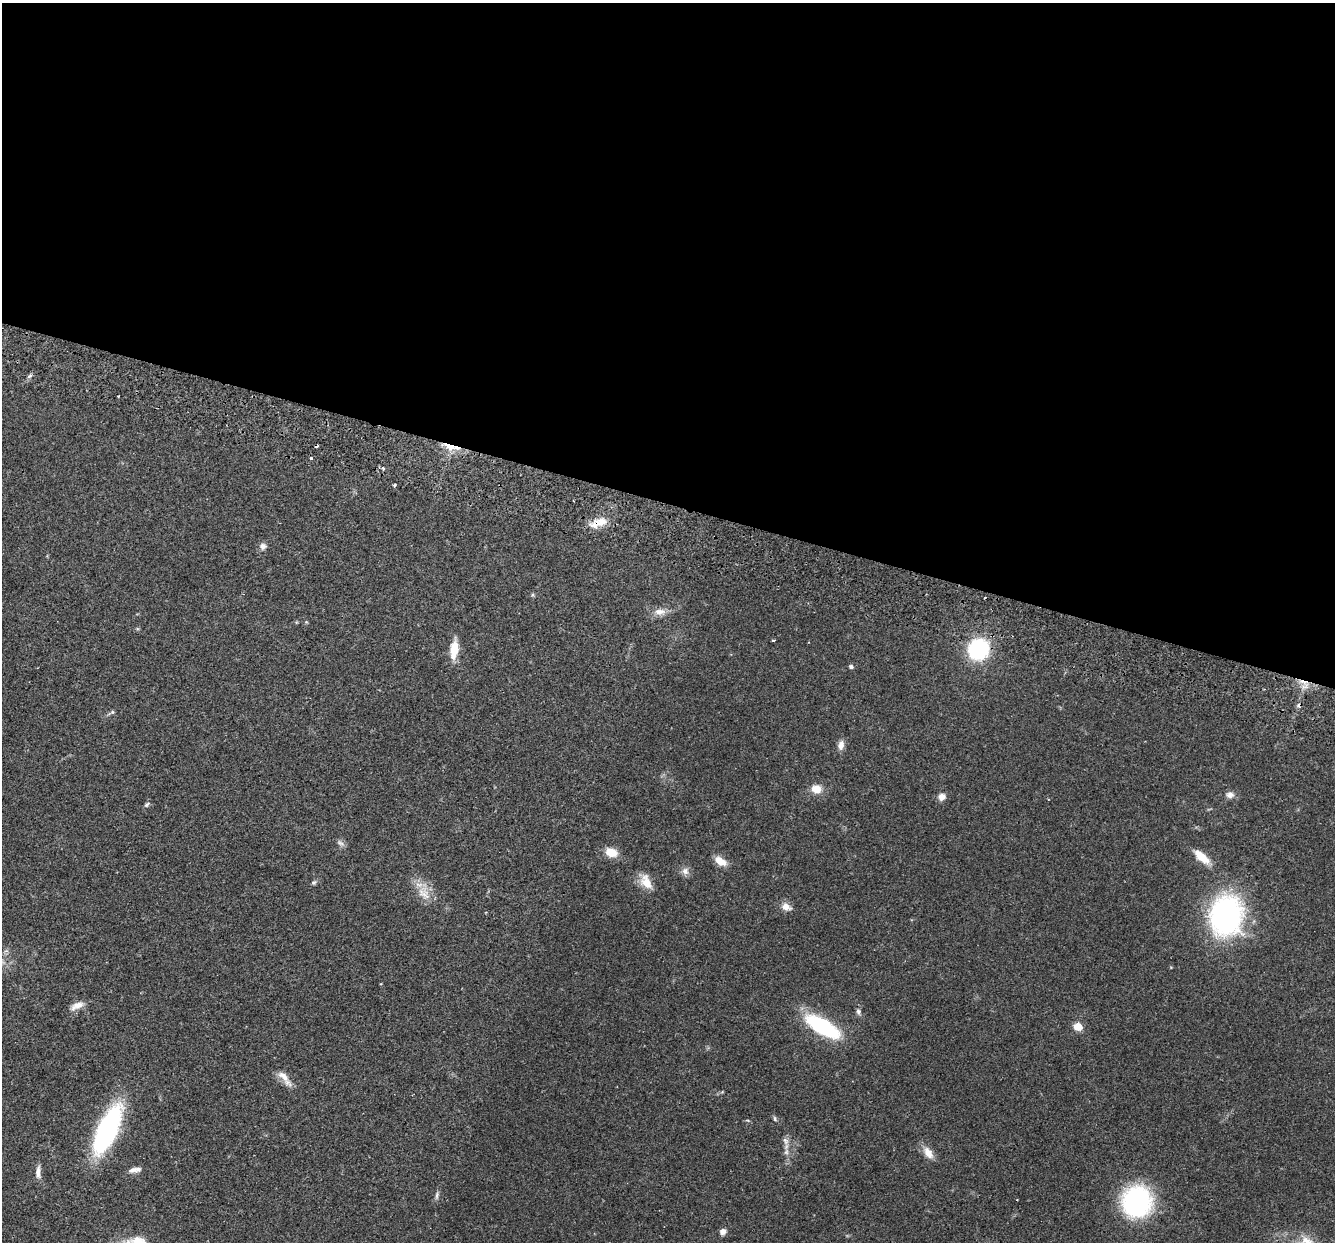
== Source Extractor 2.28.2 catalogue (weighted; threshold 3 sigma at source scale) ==
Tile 3 of 4 x 4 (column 3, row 1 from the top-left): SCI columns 2690-4022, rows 3910-5149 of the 5382 x 5466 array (HDU 1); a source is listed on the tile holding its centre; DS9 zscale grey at full resolution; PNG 1337 x 1244 px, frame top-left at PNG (2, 3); no overlay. Shown black and unused: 40% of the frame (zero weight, under 2 of 3 exposures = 3% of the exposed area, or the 3 px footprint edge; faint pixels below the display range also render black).
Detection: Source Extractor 2.28.2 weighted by HDU 2 'WHT'; one run over the whole footprint, this tile lists its part. Background 0.0527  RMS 0.0068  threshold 0.0305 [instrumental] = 3 sigma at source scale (4.5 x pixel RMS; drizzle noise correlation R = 1.50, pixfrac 1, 0.05/0.05 arcsec/px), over >= 5 px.
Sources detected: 51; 4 cosmic-ray / hot-pixel residue — not listed; the other 47 listed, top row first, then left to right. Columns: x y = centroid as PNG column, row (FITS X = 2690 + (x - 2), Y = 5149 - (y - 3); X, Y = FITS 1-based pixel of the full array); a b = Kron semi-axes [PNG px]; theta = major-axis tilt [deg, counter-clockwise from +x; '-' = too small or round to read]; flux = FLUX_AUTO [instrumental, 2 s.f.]
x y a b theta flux
29 376 7 4 37 1.3
118 396 2 2 - 0.64
450 446 21 8 -24 9.2
311 458 4 3 - 1.2
383 468 4 4 - 1.4
395 485 3 3 - 2
599 523 25 10 19 10
263 546 8 7 - 2.9
533 595 6 4 -72 0.82
660 612 17 9 3 5.7
306 622 4 4 - 0.67
773 640 4 3 - 0.64
978 649 16 15 - 68
454 650 17 7 83 16
851 667 6 5 - 1.4
112 712 5 5 - 0.93
841 745 12 7 79 4.1
816 789 11 10 - 8.1
1230 795 11 9 -1 3.4
942 797 9 8 - 4.1
147 804 8 5 39 1.4
340 843 12 6 -31 2.3
611 852 12 8 -21 11
1201 857 23 9 -41 11
720 861 14 8 -32 8.5
685 871 10 10 - 3.6
314 882 7 6 - 1.3
646 882 22 12 -59 9.6
424 893 24 15 -59 11
786 907 13 9 -29 5.2
1226 916 34 27 82 160
77 1006 18 8 26 5.6
858 1011 9 6 -77 2
822 1026 26 10 -31 91
1078 1027 5 5 - 23
283 1076 25 8 -47 6.8
775 1119 7 5 -74 1.2
107 1130 38 14 65 150
785 1141 11 7 -61 3.1
786 1152 9 6 72 2.6
928 1153 18 10 -54 6.6
134 1170 14 7 16 3.9
38 1172 18 6 86 3.8
437 1196 12 4 87 1.7
1137 1202 24 23 - 110
723 1232 7 6 - 3.5
138 1242 23 18 28 15
Overlapping masked pixels (flux is a lower limit): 2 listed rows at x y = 450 446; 599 523
Isophote crosses this tile's border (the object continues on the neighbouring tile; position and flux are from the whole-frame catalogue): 1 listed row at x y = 138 1242